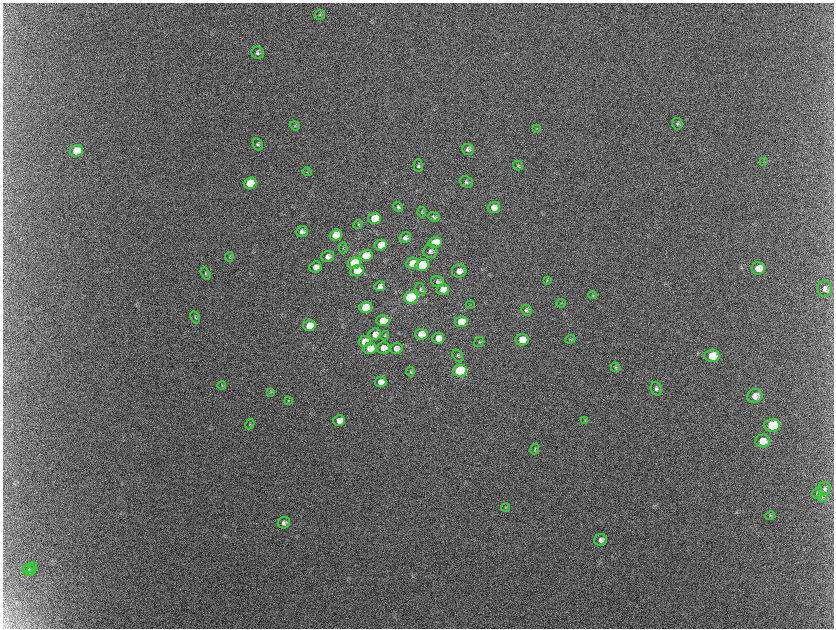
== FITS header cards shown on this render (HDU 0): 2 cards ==
NAXIS1  =                 1663 / length of data axis 1
NAXIS2  =                 1252 / length of data axis 2

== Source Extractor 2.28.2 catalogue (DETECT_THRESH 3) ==
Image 1663 x 1252 px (HDU 0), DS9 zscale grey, zoomed out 1/2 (1 PNG px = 2 x 2 image px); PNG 836 x 630 px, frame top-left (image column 2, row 1251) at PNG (3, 3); each listed source drawn as its Kron ellipse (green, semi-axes under 4 px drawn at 4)
Background 2130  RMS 31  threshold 94.3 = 3 sigma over >= 5 px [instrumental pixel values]
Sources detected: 103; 11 cannot appear on this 1/2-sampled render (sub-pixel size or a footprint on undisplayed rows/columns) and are neither listed nor drawn; the other 92 listed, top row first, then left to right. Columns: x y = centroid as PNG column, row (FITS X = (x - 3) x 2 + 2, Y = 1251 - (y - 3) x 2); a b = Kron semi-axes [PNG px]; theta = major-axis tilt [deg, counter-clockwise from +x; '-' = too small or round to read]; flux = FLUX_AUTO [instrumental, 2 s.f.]
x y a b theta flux
319 15 5 4 - 1.0e+04
258 53 6 6 - 1.9e+04
677 124 6 5 - 1.2e+04
295 126 5 3 - 5.9e+03
536 129 4 3 - 4.5e+03
258 144 6 5 - 1.2e+04
468 149 6 5 - 2.3e+04
77 151 7 6 - 1.9e+05
763 161 3 2 - 4.0e+03
518 165 5 4 - 9.8e+03
418 166 6 4 -86 1.2e+04
307 172 5 3 - 6.6e+03
466 182 7 5 -23 1.6e+04
250 183 6 5 - 2.6e+05
398 207 5 4 - 1.2e+04
494 207 6 5 - 5.7e+04
422 212 5 4 - 7.6e+03
434 217 6 4 -25 1.3e+04
375 218 6 5 - 2.1e+05
358 224 5 3 - 6.5e+03
302 232 6 5 - 2.5e+04
336 235 6 5 - 1.5e+05
405 238 6 5 - 2.6e+04
435 243 6 5 - 1.9e+05
381 245 6 5 - 1.2e+05
343 248 6 3 87 5.8e+03
430 251 7 7 - 2.4e+04
328 256 6 5 - 3.2e+04
366 256 6 5 - 3.2e+05
229 257 4 2 - 4.9e+03
354 263 6 5 - 2.9e+05
412 263 6 5 - 1.2e+05
422 265 7 5 13 5.1e+05
316 267 6 5 - 4.4e+04
758 268 7 6 - 7.7e+04
357 271 6 5 - 1.9e+05
459 271 7 6 - 4.8e+04
206 274 6 4 -61 9.3e+03
547 280 4 3 - 5.6e+03
437 282 6 5 - 1.8e+04
380 286 5 4 - 3.0e+04
443 289 6 5 - 6.7e+04
825 289 8 7 - 3.0e+04
420 290 6 4 -70 1.3e+04
593 295 4 2 - 5.7e+03
411 298 7 5 13 1.5e+06
561 303 4 2 - 3.9e+03
470 305 4 2 - 4.8e+03
366 307 6 5 - 3.7e+05
526 310 6 5 - 1.6e+04
195 317 6 3 -63 7.8e+03
383 321 6 5 - 1.5e+05
461 322 6 5 - 1.9e+05
309 326 6 5 - 1.5e+05
375 334 6 5 - 4.8e+04
421 334 6 5 - 1.2e+05
385 336 5 4 - 7.6e+03
438 338 6 5 - 5.9e+04
570 339 5 4 - 8.3e+03
522 340 6 5 - 9.2e+04
365 341 6 5 - 1.2e+05
479 342 5 4 - 9.2e+03
370 348 6 5 - 1.2e+05
383 348 6 5 - 6.2e+04
396 348 6 5 - 3.7e+04
458 355 6 4 -55 1.1e+04
712 356 7 6 - 1.2e+05
615 367 5 4 - 8.5e+03
460 371 7 6 - 1.2e+06
411 372 4 3 - 7.2e+03
380 382 6 5 - 5.3e+04
222 385 4 3 - 5.4e+03
656 389 7 5 -72 2.0e+04
270 393 4 3 - 5.0e+03
755 396 7 6 - 5.9e+04
289 400 3 3 - 4.7e+03
339 420 6 5 - 6.0e+04
585 421 3 3 - 5.6e+03
250 424 5 3 - 6.8e+03
772 425 8 6 3 3.3e+05
762 441 7 6 - 7.4e+04
535 449 5 3 - 7.3e+03
824 488 6 6 - 1.8e+04
817 493 6 5 - 1.4e+04
822 497 5 3 - 1.0e+04
506 507 4 3 - 6.3e+03
770 516 5 3 - 6.5e+03
284 523 6 5 - 2.2e+04
601 540 6 6 - 3.3e+04
29 568 6 4 28 9.7e+03
32 569 7 3 59 6.9e+03
28 571 6 2 -42 6.0e+03
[11 sub-pixel or undisplayed-footprint detections neither listed nor drawn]